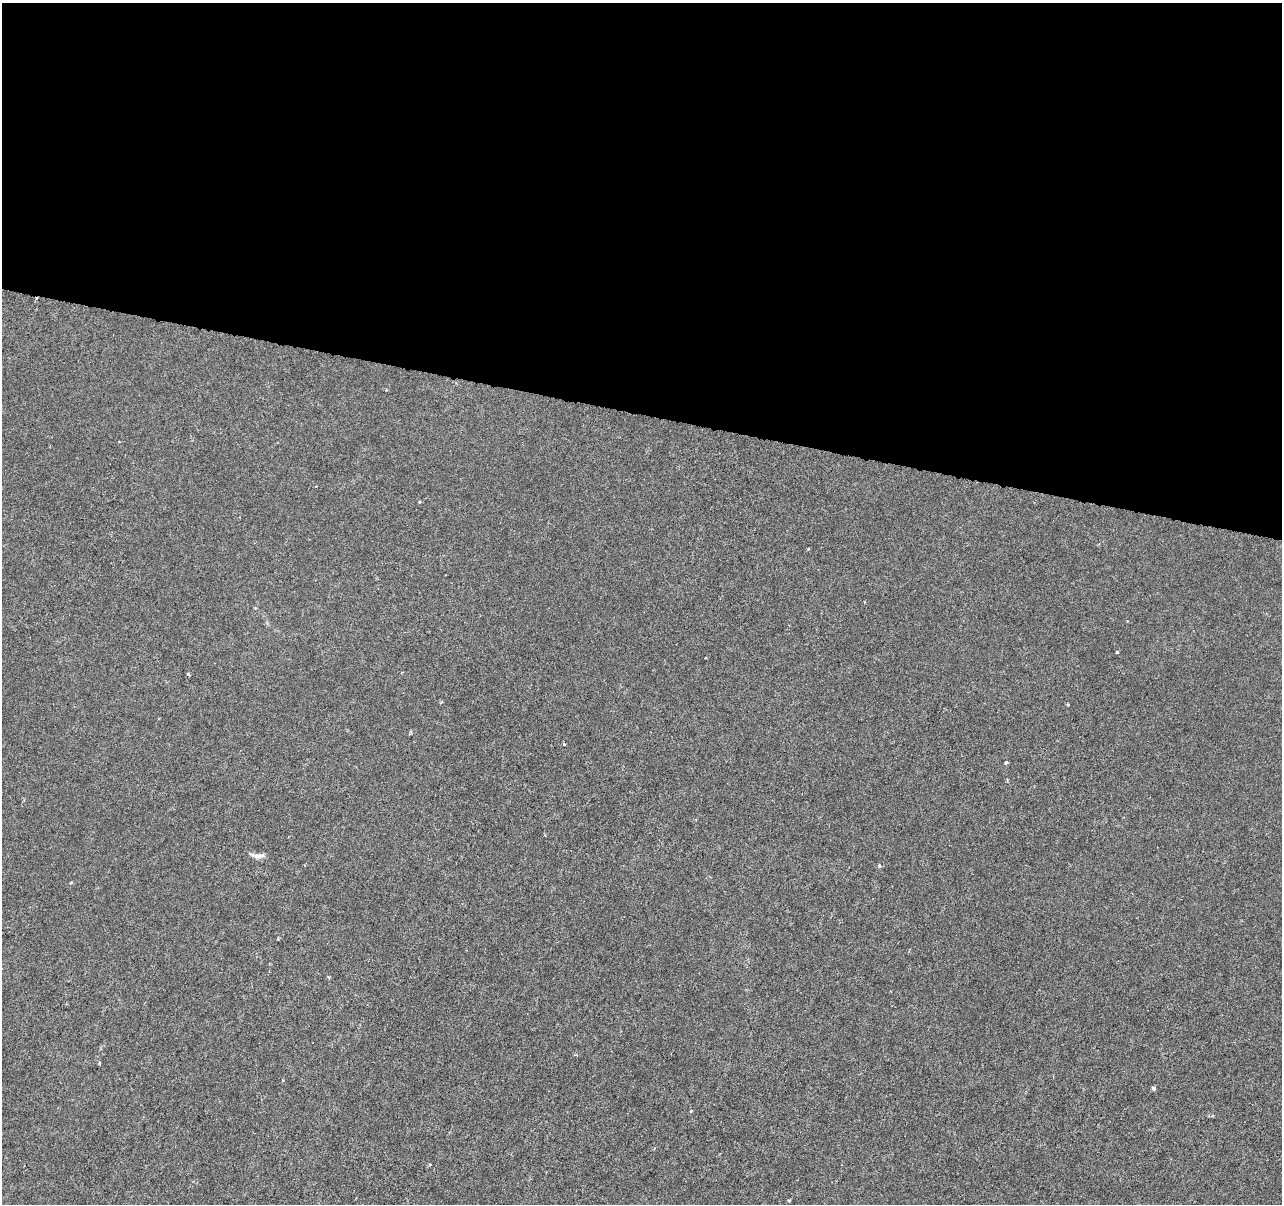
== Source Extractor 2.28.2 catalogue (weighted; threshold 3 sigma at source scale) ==
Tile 3 of 4 x 4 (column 3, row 1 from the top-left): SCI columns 2561-3840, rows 3828-5029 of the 5128 x 5312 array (HDU 1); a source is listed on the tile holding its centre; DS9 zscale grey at full resolution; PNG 1284 x 1206 px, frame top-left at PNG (2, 3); no overlay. Shown black and unused: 34% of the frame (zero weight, under 3 of 6 exposures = <1% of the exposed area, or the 3 px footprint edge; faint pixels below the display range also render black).
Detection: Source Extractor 2.28.2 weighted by HDU 2 'WHT'; one run over the whole footprint, this tile lists its part. Background -4.65e-06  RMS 0.0013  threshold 0.00516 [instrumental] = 3 sigma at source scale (4.09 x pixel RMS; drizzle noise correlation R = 1.36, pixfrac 0.8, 0.0396/0.0396 arcsec/px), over >= 5 px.
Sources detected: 14; all 14 listed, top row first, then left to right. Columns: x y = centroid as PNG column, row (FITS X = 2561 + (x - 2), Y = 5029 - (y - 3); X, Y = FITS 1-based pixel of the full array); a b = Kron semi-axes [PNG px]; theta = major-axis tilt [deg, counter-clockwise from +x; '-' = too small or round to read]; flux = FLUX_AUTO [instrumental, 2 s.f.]
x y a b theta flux
386 390 4 3 - 0.095
808 549 4 2 - 0.078
188 674 5 2 - 0.14
564 744 4 3 - 0.12
1006 762 4 3 - 0.19
258 856 19 6 -5 0.69
71 883 5 3 - 0.11
278 939 3 3 - 0.12
329 977 4 3 - 0.16
99 1063 3 2 - 0.12
1153 1088 4 3 - 0.45
691 1111 5 3 - 0.11
654 1148 4 3 - 0.1
789 1200 4 3 - 0.19
Unlisted compact peaks at least as high as the median listed source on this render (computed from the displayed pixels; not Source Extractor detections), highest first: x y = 1117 652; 879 866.